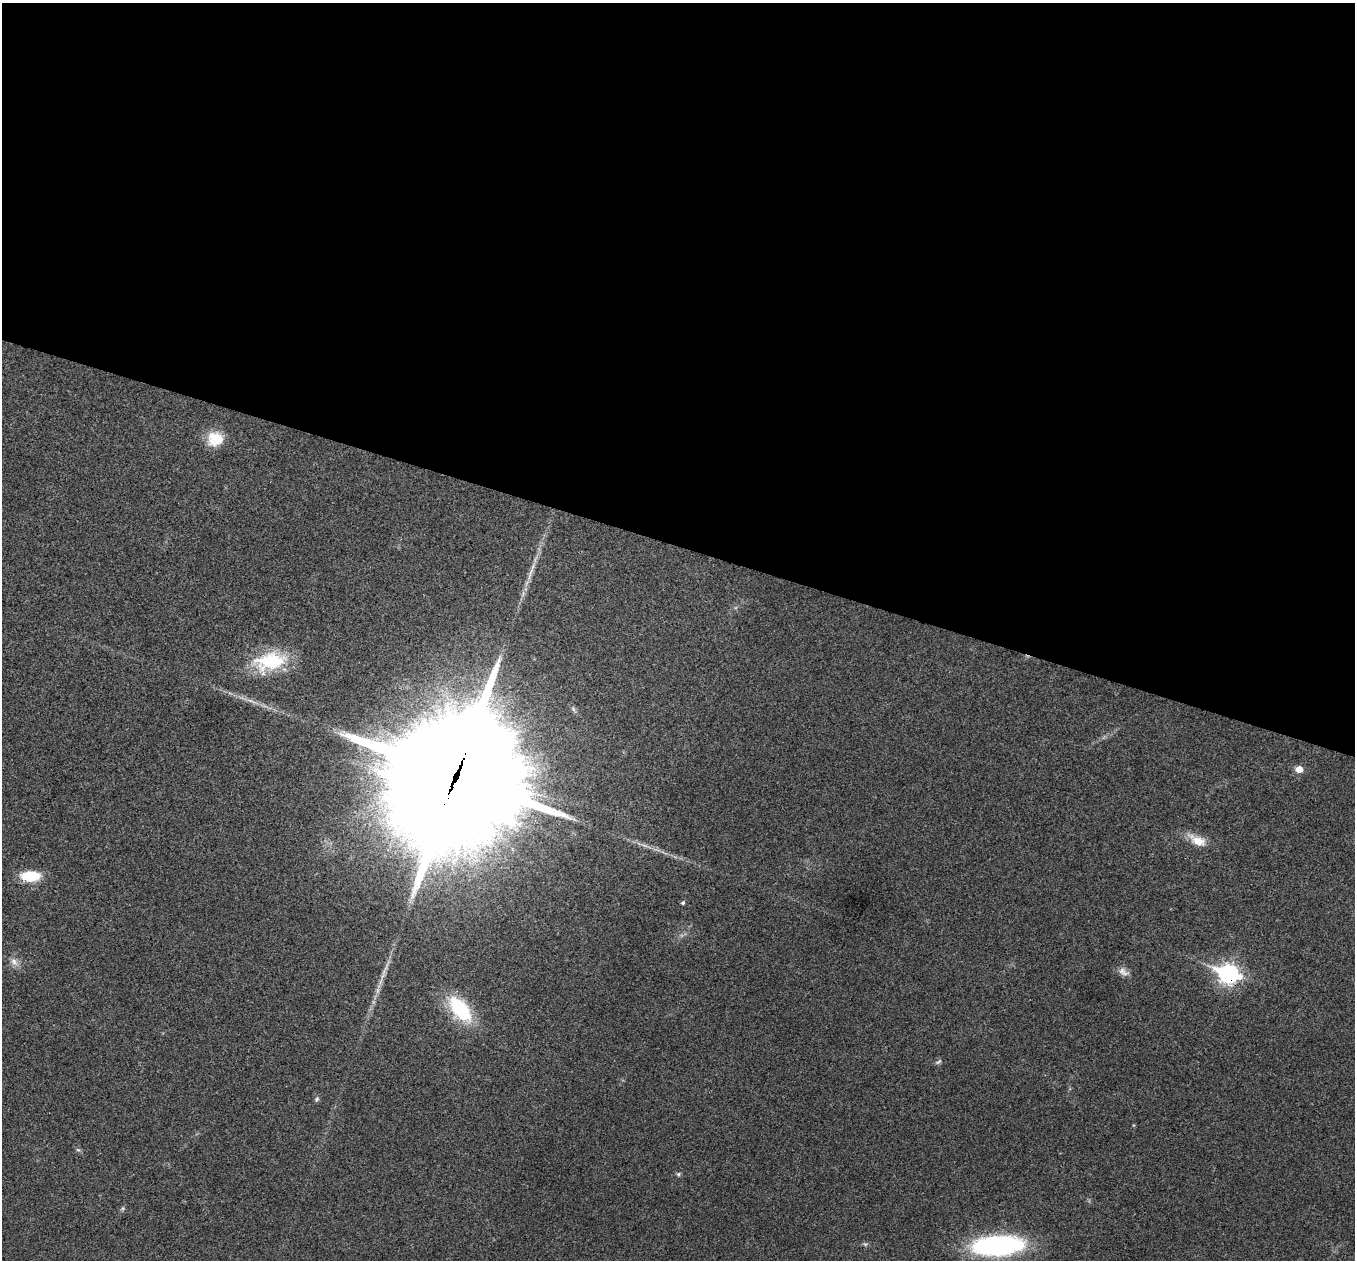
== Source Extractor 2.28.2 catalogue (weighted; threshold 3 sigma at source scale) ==
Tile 3 of 4 x 4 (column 3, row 1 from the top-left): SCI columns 2708-4060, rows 3908-5165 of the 5419 x 5431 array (HDU 1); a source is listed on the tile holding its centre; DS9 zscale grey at full resolution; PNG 1357 x 1262 px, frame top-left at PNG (2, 3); no overlay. Shown black and unused: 43% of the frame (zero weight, under 3 of 4 exposures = <1% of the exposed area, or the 3 px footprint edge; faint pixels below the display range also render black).
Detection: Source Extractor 2.28.2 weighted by HDU 2 'WHT'; one run over the whole footprint, this tile lists its part. Background 0.021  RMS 0.004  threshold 0.0182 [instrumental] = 3 sigma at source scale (4.5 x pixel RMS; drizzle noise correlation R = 1.50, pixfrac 1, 0.05/0.05 arcsec/px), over >= 5 px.
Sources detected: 23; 1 inside a brighter listed object's ellipse — not listed separately; the other 22 listed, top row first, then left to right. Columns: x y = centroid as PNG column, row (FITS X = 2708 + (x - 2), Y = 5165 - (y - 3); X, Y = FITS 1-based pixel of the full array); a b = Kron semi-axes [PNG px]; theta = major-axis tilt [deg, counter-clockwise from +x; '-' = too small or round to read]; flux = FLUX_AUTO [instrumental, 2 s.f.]
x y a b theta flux
215 439 20 18 21 9.3
530 574 24 5 69 3.7
270 661 43 23 13 24
251 701 15 3 -24 2.1
1299 769 7 6 - 3.7
455 776 48 45 41 12000
1197 840 27 12 -26 6.3
645 845 10 3 -21 1.2
30 876 16 9 1 15
683 903 5 4 - 0.68
14 962 12 8 -49 2.5
1123 972 16 9 -29 2.4
1228 974 10 8 -20 180
380 983 21 4 67 3.2
460 1009 32 17 -50 27
938 1062 10 5 32 0.85
317 1099 8 5 54 0.81
78 1150 6 4 -19 0.64
678 1174 6 5 - 0.67
123 1208 6 5 - 0.64
865 1244 7 4 -44 0.69
998 1246 46 17 3 86
Overlapping masked pixels (flux is a lower limit): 2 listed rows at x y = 455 776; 1228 974